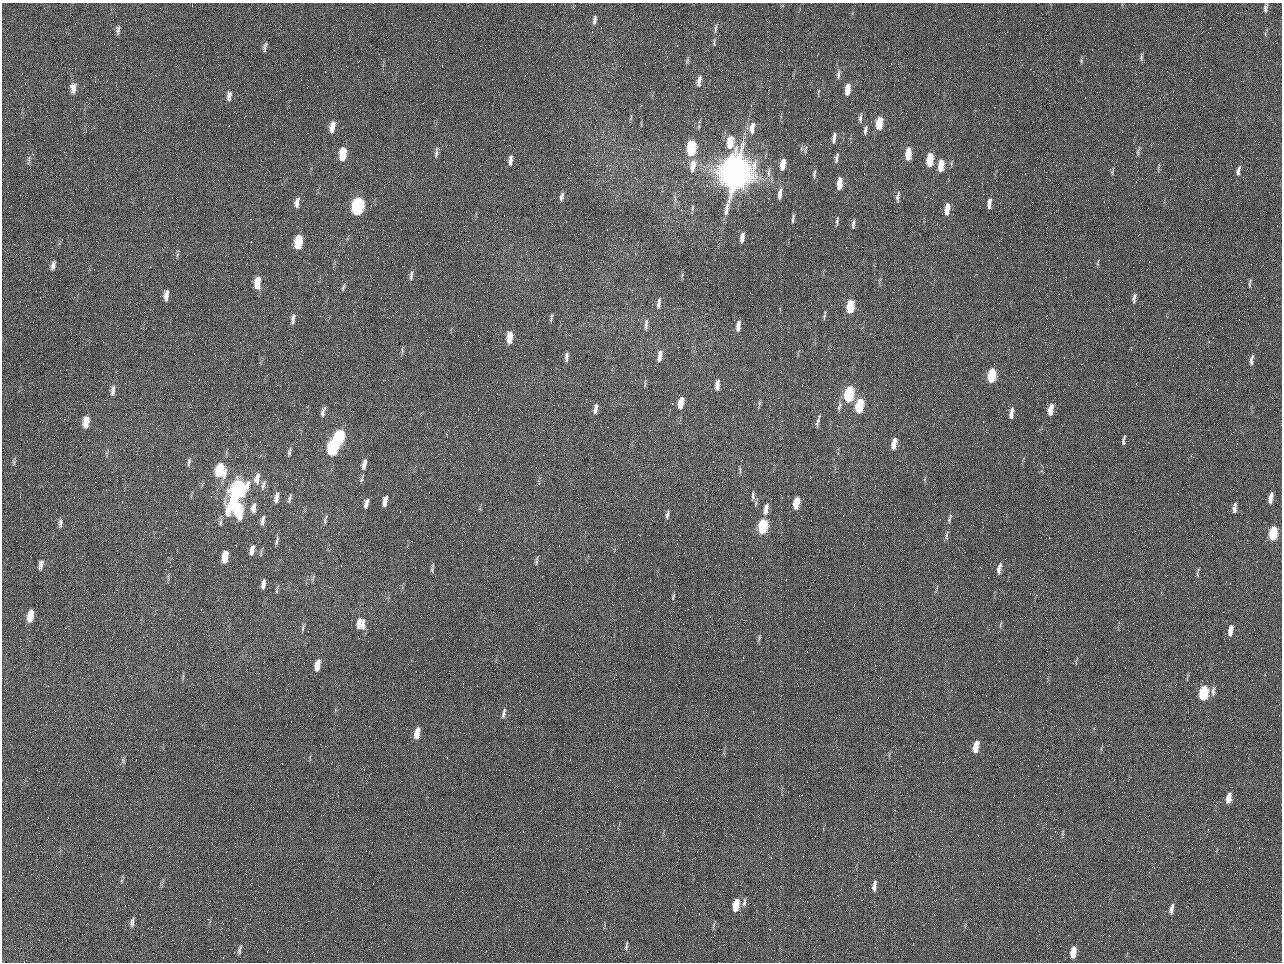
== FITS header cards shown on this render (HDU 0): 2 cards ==
NAXIS1  =                 1280 / length of data axis 1
NAXIS2  =                  960 / length of data axis 2

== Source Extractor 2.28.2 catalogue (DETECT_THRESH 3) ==
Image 1280 x 960 px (HDU 0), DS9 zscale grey, 1 PNG px = 1 image px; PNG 1284 x 964 px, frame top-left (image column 1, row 960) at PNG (2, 3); no overlay
Background 2560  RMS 180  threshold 554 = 3 sigma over >= 5 px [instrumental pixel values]
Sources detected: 163; all 163 listed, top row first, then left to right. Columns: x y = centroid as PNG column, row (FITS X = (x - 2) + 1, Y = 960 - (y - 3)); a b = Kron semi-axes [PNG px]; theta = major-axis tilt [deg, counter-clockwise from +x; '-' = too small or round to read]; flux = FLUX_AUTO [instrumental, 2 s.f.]
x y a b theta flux
1265 8 13 5 83 4.4e+04
595 20 12 5 82 4.9e+04
715 28 15 4 86 4.1e+04
118 30 11 5 89 4.1e+04
714 42 12 4 87 2.9e+04
265 47 12 5 79 4.1e+04
984 50 2 2 - 6.4e+04
1141 57 11 4 85 2.9e+04
687 61 9 4 64 2.3e+04
1081 61 7 5 -72 2.0e+04
838 74 13 5 83 4.2e+04
699 81 14 5 80 6.9e+04
73 88 13 7 88 9.0e+04
847 89 10 5 83 1.6e+05
229 96 13 6 82 6.0e+04
631 118 9 3 77 1.8e+04
860 118 11 4 88 3.2e+04
879 123 11 5 84 3.4e+05
332 127 13 6 80 1.2e+05
752 128 16 7 82 1.1e+05
865 130 12 4 80 3.8e+04
834 138 12 4 81 5.7e+04
730 142 13 6 81 2.8e+05
691 148 11 6 85 9.4e+05
805 150 11 5 76 3.6e+04
436 152 16 5 82 4.2e+04
1138 152 14 5 81 3.6e+04
343 154 12 6 84 3.3e+05
908 154 11 5 85 3.1e+05
836 158 12 4 81 4.0e+04
29 159 10 4 89 3.1e+04
510 160 12 5 86 6.3e+04
930 160 11 5 85 3.5e+05
783 164 12 5 81 1.5e+05
693 166 16 7 82 1.4e+05
941 166 12 5 83 2.4e+05
1159 166 10 2 72 1.9e+04
1238 171 13 5 79 5.8e+04
769 172 15 4 88 5.6e+04
1112 172 10 4 83 2.4e+04
736 173 22 17 76 1.2e+07
814 174 11 4 83 3.1e+04
839 183 10 4 83 1.9e+05
780 194 14 5 81 8.0e+04
897 196 14 4 81 4.1e+04
561 197 10 4 78 4.2e+04
297 202 13 6 81 7.2e+04
989 203 10 4 85 7.6e+04
358 206 11 6 81 2.0e+06
692 208 10 4 85 2.5e+04
947 209 12 5 83 1.5e+05
793 218 11 3 84 3.4e+04
837 221 11 3 81 2.6e+04
853 224 13 4 84 3.6e+04
1277 226 2 2 - 6.7e+03
742 237 10 4 80 7.1e+04
298 242 11 6 82 4.6e+05
177 255 7 4 71 2.0e+04
53 265 12 6 75 5.4e+04
411 275 13 4 83 4.2e+04
682 275 6 4 59 1.6e+04
257 283 12 6 84 2.0e+05
1250 283 12 3 81 2.4e+04
343 287 10 4 72 2.7e+04
166 295 10 4 84 7.8e+04
1134 298 11 4 79 4.8e+04
659 303 13 5 83 5.1e+04
850 306 10 5 83 5.1e+05
824 315 10 3 82 2.3e+04
551 318 11 3 80 2.5e+04
293 319 13 5 80 5.5e+04
646 325 16 5 84 5.1e+04
738 326 11 5 86 8.3e+04
510 337 11 5 84 2.0e+05
402 350 8 4 -88 2.2e+04
660 356 13 5 83 8.3e+04
566 357 12 4 84 4.9e+04
1251 360 14 5 80 5.1e+04
991 375 11 5 82 6.0e+05
645 383 11 3 -85 2.1e+04
717 385 11 5 86 8.2e+04
113 391 14 6 84 6.5e+04
849 394 11 5 83 1.3e+06
681 403 10 5 80 1.9e+05
759 404 9 3 81 2.2e+04
839 406 15 5 75 4.8e+04
859 406 10 5 79 7.1e+05
595 409 12 5 80 6.0e+04
1050 410 11 5 80 1.5e+05
323 412 12 5 76 4.9e+04
1011 413 13 5 83 8.0e+04
86 422 11 6 81 1.7e+05
818 422 12 4 77 3.9e+04
986 432 3 2 - 9.9e+03
339 438 11 6 78 1.4e+06
1123 440 11 4 83 3.3e+04
894 443 11 5 78 1.5e+05
333 447 12 6 79 1.5e+06
289 452 11 4 79 3.4e+04
189 462 11 4 82 3.2e+04
14 463 11 4 88 3.1e+04
364 464 13 5 78 7.3e+04
740 469 11 3 -79 2.3e+04
220 470 14 10 -88 4.4e+05
257 478 16 7 78 1.0e+05
362 479 12 4 71 2.7e+04
925 479 6 4 71 1.5e+04
263 485 14 6 74 5.2e+04
237 490 22 9 67 3.2e+06
753 496 14 5 88 4.5e+04
276 498 14 6 83 7.6e+04
289 498 11 4 73 3.0e+04
1270 498 11 5 81 1.0e+05
385 501 10 4 79 9.5e+04
366 503 10 5 76 6.8e+04
796 503 10 5 81 3.0e+05
253 508 13 6 82 8.1e+04
1234 508 11 4 84 6.3e+04
766 509 13 6 80 1.1e+05
238 510 12 7 -90 7.0e+05
667 514 11 4 77 3.5e+04
325 519 13 4 76 3.5e+04
949 519 13 4 74 3.1e+04
263 520 14 6 79 5.9e+04
60 523 11 5 85 4.3e+04
220 523 11 6 88 3.5e+04
762 526 10 5 82 1.0e+06
1273 533 10 5 83 6.7e+05
947 536 12 4 87 3.1e+04
277 541 14 4 77 3.8e+04
252 550 13 6 76 8.8e+04
261 552 12 3 78 2.1e+04
225 557 10 5 83 2.4e+05
536 562 8 5 87 2.5e+04
41 565 11 5 80 5.9e+04
999 569 12 4 81 7.1e+04
432 570 8 5 51 2.2e+04
1197 574 10 4 -89 2.4e+04
263 584 9 4 80 5.6e+04
277 590 10 4 85 2.2e+04
673 597 9 3 71 2.0e+04
30 616 11 5 79 2.1e+05
360 624 14 11 -85 1.5e+05
303 627 12 4 79 2.9e+04
1230 630 12 5 80 1.0e+05
759 638 10 5 73 2.5e+04
317 665 11 5 77 1.7e+05
1213 691 14 5 84 5.1e+04
1203 693 10 5 81 9.7e+05
503 713 13 5 79 4.5e+04
417 733 12 5 78 1.6e+05
976 747 10 5 80 2.2e+05
123 760 7 5 -67 2.2e+04
1229 798 11 5 81 1.2e+05
874 886 13 5 82 6.6e+04
744 902 13 5 82 4.6e+04
736 905 11 5 80 2.5e+05
1171 909 12 5 79 6.0e+04
132 922 13 5 76 5.3e+04
713 925 9 3 69 1.7e+04
626 946 12 4 79 2.9e+04
239 950 12 4 78 3.4e+04
1073 952 10 5 82 1.9e+05